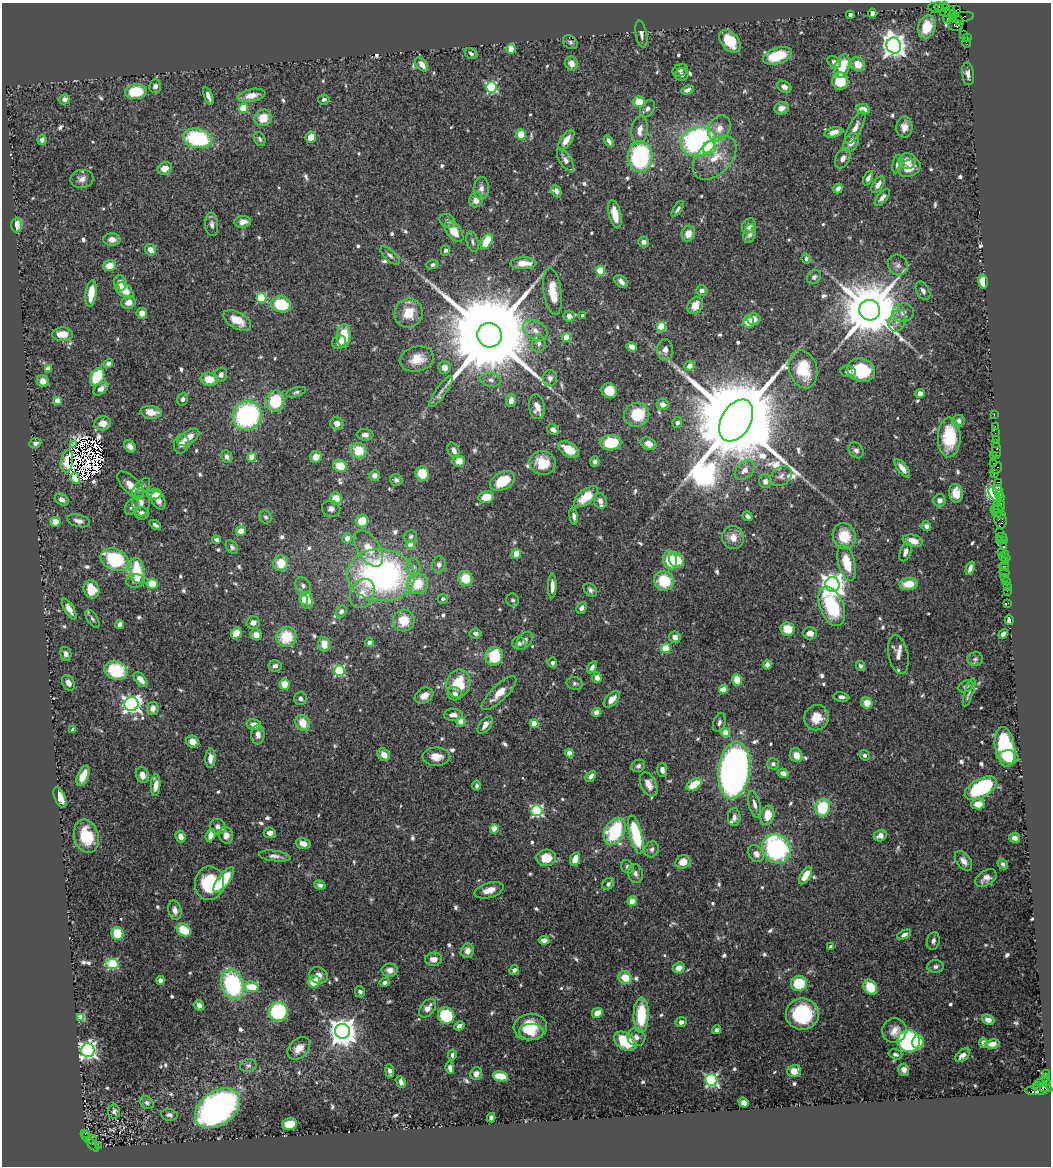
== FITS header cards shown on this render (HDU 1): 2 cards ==
NAXIS1  =                 1049
NAXIS2  =                 1164

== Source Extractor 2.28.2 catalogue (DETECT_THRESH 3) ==
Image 1049 x 1164 px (HDU 1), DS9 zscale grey, 1 PNG px = 1 image px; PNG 1053 x 1168 px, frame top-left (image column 1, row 1164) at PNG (2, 3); each listed source drawn as its Kron ellipse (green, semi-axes under 4 px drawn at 4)
Background 1.14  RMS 0.031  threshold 0.0936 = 3 sigma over >= 5 px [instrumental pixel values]
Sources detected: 742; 15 with non-positive FLUX_AUTO (blend fragments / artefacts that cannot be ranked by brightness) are neither listed nor drawn; of the other 727, the 500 brightest by FLUX_AUTO listed and drawn (227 fainter detections omitted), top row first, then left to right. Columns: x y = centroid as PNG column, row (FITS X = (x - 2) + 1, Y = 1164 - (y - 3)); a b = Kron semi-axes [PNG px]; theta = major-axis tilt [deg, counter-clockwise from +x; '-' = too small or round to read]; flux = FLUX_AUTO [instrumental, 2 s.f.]
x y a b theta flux
939 6 4 4 - 170
943 7 6 3 49 80
947 7 2 2 - 17
934 8 6 2 -39 100
957 9 4 2 - 48
945 12 5 3 - 81
872 13 5 4 - 9.8
949 14 9 3 64 200
850 15 4 4 - 6.9
953 15 4 3 - 56
964 17 10 5 6 110
957 20 7 3 -34 290
956 25 7 5 -4 510
927 27 12 8 72 52
641 34 14 5 -79 11
964 34 2 2 - 44
967 37 4 2 - 86
730 41 13 8 -50 53
570 42 8 6 -37 5.4
966 43 5 2 - 75
894 46 8 7 - 1900
511 49 5 4 - 62
471 53 7 5 -27 6.3
777 56 15 8 18 66
834 62 7 5 -42 9.2
571 63 7 6 - 17
422 64 8 5 -52 19
858 64 8 6 -43 33
842 66 12 7 71 65
680 70 8 6 21 6.1
682 74 6 6 - 9.1
968 74 11 6 -82 11
840 81 9 8 - 62
155 86 7 6 - 7.3
491 87 5 5 - 250
784 87 7 5 -30 8.8
687 90 6 4 21 8.9
136 92 11 7 4 91
251 95 14 6 11 25
208 96 9 4 -69 10
64 99 6 5 - 8.5
324 99 6 5 - 6
639 102 6 5 - 48
244 108 5 4 - 94
781 108 7 6 - 15
647 109 9 6 56 7.9
863 109 7 5 -12 18
263 118 9 8 - 41
904 127 10 8 87 18
719 128 14 10 60 22
855 128 18 6 62 17
640 130 14 8 81 19
833 132 9 5 15 14
521 134 5 5 - 33
311 137 6 5 - 30
198 138 14 9 -10 190
260 139 7 5 -64 5.5
42 140 5 4 - 6.9
566 140 12 5 55 18
609 141 6 4 -59 9.1
698 142 18 14 17 480
851 142 10 7 58 18
709 148 7 6 - 38
640 157 15 12 89 260
715 158 26 16 45 56
843 158 10 7 62 11
565 160 13 6 -58 11
907 161 8 8 - 19
897 164 9 4 79 5.5
165 168 7 6 - 20
909 168 12 8 24 30
868 178 8 4 67 8.4
82 179 11 9 7 13
878 185 9 5 55 13
481 188 11 7 87 12
838 188 5 4 - 8.5
556 191 6 4 -65 9.1
882 198 10 5 50 9.1
476 200 7 6 - 20
678 209 9 4 55 6.1
615 214 14 6 -77 38
447 221 8 6 -30 7.4
243 222 8 6 7 17
212 224 12 6 -85 9.7
16 225 7 5 88 16
749 226 8 6 57 12
454 231 12 7 -52 34
688 234 8 6 72 23
750 234 9 6 73 10
112 239 8 6 0 15
487 241 8 5 60 74
472 242 10 5 -76 6.9
644 242 5 5 - 9.4
150 250 6 5 - 14
445 250 5 4 - 5.3
390 255 12 5 -42 7.5
806 259 5 4 - 7.5
523 263 13 6 0 31
432 265 6 4 5 5.6
898 265 10 9 - 11
109 266 6 5 - 27
600 271 5 4 - 99
814 277 8 6 43 6.8
621 281 8 5 -44 9.6
983 282 7 4 -81 48
120 283 7 6 - 15
124 290 10 6 -38 29
702 290 6 5 - 8.2
552 291 24 9 -82 51
923 291 10 6 -61 7.8
91 293 13 5 83 39
261 298 5 5 - 150
129 302 7 6 - 17
281 304 10 8 -12 94
695 305 9 7 58 27
870 310 10 10 - 20000
142 313 5 5 - 15
409 313 15 14 - 43
903 313 11 9 8 16
569 316 5 5 - 14
582 316 4 4 - 6.4
753 319 7 6 - 21
237 320 15 8 -29 36
897 321 11 8 64 14
748 322 6 5 - 31
661 327 4 4 - 120
535 330 13 9 -30 19
62 334 10 7 1 32
490 335 12 12 - 71000
344 336 12 7 87 62
566 338 4 4 - 60
339 342 7 6 - 12
539 344 9 6 85 9.6
632 347 5 4 - 19
665 350 11 8 90 13
417 359 17 12 14 37
108 364 5 4 - 10
690 366 5 5 - 13
445 367 6 6 - 15
48 369 4 4 - 26
803 369 19 14 -75 73
861 370 14 11 -17 110
848 372 8 5 -6 5.9
221 375 7 6 - 11
97 377 9 6 62 99
550 378 8 7 - 8.8
209 379 8 6 -7 37
490 380 10 7 -11 9.4
43 381 6 6 - 19
101 389 8 5 38 15
441 391 19 5 54 11
609 391 8 7 - 45
296 392 10 4 16 5.4
920 393 5 4 - 10
183 399 6 5 - 7.2
511 400 6 5 - 13
57 401 4 4 - 29
275 401 10 9 - 91
663 404 6 6 - 15
537 407 12 8 -82 23
151 412 11 6 -6 30
994 414 3 2 - 64
247 415 15 14 - 320
637 415 13 12 - 69
736 420 22 14 61 68000
958 421 6 6 - 8
103 423 8 7 - 20
337 423 7 6 - 15
677 423 5 4 - 7
995 426 2 2 - 50
553 430 6 5 - 9.9
995 433 2 2 - 39
365 435 8 6 -3 9.3
188 437 12 6 33 28
949 437 20 11 89 80
996 439 2 2 - 75
35 443 6 4 23 6.3
611 443 10 7 4 84
996 443 3 2 - 100
181 444 9 7 76 13
648 444 8 6 -24 19
73 445 3 3 - 14
130 446 7 5 -48 9.6
569 449 11 7 -31 46
454 450 8 5 -64 13
856 450 9 6 -52 7.8
997 450 8 3 88 270
358 451 8 7 - 55
993 455 3 2 - 29
227 457 6 5 - 8
252 457 4 4 - 60
316 457 6 5 - 20
67 461 11 6 82 10
459 461 6 6 - 25
595 462 5 5 - 6.6
543 463 13 12 - 52
994 463 3 2 - 170
340 466 7 6 - 43
902 468 11 4 -52 17
997 468 6 3 61 110
745 470 11 8 44 15
422 474 7 6 - 47
994 474 3 2 - 82
374 475 5 5 - 15
781 476 12 9 35 11
75 478 6 4 -59 49
396 480 6 6 - 7.8
502 481 13 8 28 72
765 481 7 6 - 11
998 482 4 3 - 100
131 485 17 8 -45 22
141 488 12 6 48 8.9
998 490 4 3 - 240
956 493 9 7 -81 23
154 494 7 5 4 28
999 494 4 3 - 87
995 495 9 4 -54 270
486 497 8 6 9 41
586 497 14 7 37 58
336 498 6 6 - 36
1000 498 2 2 - 87
62 499 7 5 -30 12
158 500 9 6 -63 16
940 500 6 6 - 9.2
600 501 8 6 -69 11
141 503 14 8 89 16
997 503 2 2 - 93
1001 505 6 2 -86 340
132 507 9 6 56 8.9
331 509 9 8 - 10
998 509 4 3 - 720
994 510 3 2 - 310
142 513 7 6 - 12
997 513 4 2 - 250
1002 515 3 2 - 64
574 516 8 4 -80 8.4
747 516 5 4 - 6.2
265 517 6 6 - 5.5
78 521 12 6 -14 12
362 521 6 6 - 55
1000 521 8 6 -80 560
55 522 5 5 - 29
155 525 6 4 -34 7.4
926 526 5 5 - 7.9
241 531 5 5 - 18
1000 532 2 2 - 94
844 536 13 11 -71 61
411 537 7 6 - 5.3
733 537 11 11 - 26
1001 537 5 2 - 130
347 538 5 5 - 17
217 540 4 4 - 6.1
913 541 10 6 -14 22
999 541 2 2 - 27
1004 541 2 2 - 41
411 545 4 4 - 44
1004 546 3 2 - 93
232 547 7 5 -53 6.6
369 548 20 11 -58 33
905 552 10 5 70 12
1001 553 3 2 - 210
516 554 5 4 - 31
1005 554 3 2 - 120
1005 557 6 3 -15 160
115 560 15 10 -24 160
670 560 9 6 -81 65
676 560 8 7 - 56
1005 562 2 2 - 82
281 563 8 7 - 41
847 563 18 8 -75 61
439 565 8 6 81 7.2
413 567 9 7 -76 11
1004 567 5 3 - 350
970 568 7 4 71 7.6
137 571 13 7 -80 110
1005 572 5 4 - 43
381 575 34 26 -4 720
1004 577 2 2 - 27
465 578 7 7 - 45
135 581 9 7 5 11
664 581 10 9 - 77
1007 581 4 3 - 180
152 584 6 5 - 43
417 584 11 10 - 58
909 584 9 6 5 37
303 585 9 7 -45 8.4
832 585 7 7 - 2000
552 586 12 4 89 14
1007 586 2 2 - 24
91 589 9 7 -69 49
590 590 8 5 -49 6.1
1007 591 2 2 - 50
362 593 15 12 65 30
304 599 6 4 -73 21
443 599 5 5 - 5.6
307 600 8 6 -83 34
513 600 7 6 - 5.7
1008 603 4 3 - 23
832 606 20 12 -67 150
582 608 6 5 - 7.7
69 609 12 5 -59 15
341 611 6 5 - 7.1
92 619 10 5 -56 6
1009 620 5 3 - 6.4
404 621 11 10 - 46
253 623 7 6 - 11
120 624 4 4 - 11
788 629 7 6 - 43
236 633 6 5 - 32
476 633 6 5 - 6.8
810 633 7 6 - 14
1003 634 5 4 - 8.6
256 635 6 5 - 22
286 637 10 10 - 75
675 637 6 5 - 13
524 641 10 6 51 8.7
369 642 4 4 - 11
519 643 7 6 - 5.6
324 644 7 6 - 28
666 648 5 4 - 97
66 654 7 5 -79 8.8
898 655 19 10 -78 17
494 656 9 8 - 90
975 659 8 7 - 5.8
552 663 5 5 - 6.5
767 665 5 4 - 13
275 666 6 5 - 8.5
860 666 5 4 - 5.8
592 667 6 4 61 8.2
116 670 12 9 -18 100
339 671 5 5 - 210
597 678 5 5 - 14
140 680 8 5 -49 21
737 680 6 5 - 35
68 683 8 6 -62 13
575 683 8 6 -13 5.5
284 684 5 5 - 34
458 684 14 12 79 72
966 686 8 5 26 6.2
723 689 4 4 - 42
969 692 15 4 71 6.5
499 693 23 8 44 31
455 694 7 6 - 8.8
424 696 10 7 30 18
842 697 8 4 -10 7.5
300 698 6 6 - 6.5
612 699 10 5 46 20
867 703 6 5 - 27
131 704 7 7 - 940
153 708 7 6 - 14
596 712 4 4 - 16
453 715 9 6 0 12
816 718 13 12 - 36
461 721 4 4 - 53
719 722 10 6 70 7.3
303 723 8 7 - 38
254 724 7 5 -12 17
534 724 4 4 - 47
485 725 10 5 54 14
73 729 4 3 - 5.6
726 733 4 4 - 64
258 735 10 6 89 12
192 742 6 6 - 20
1005 747 20 10 -81 160
569 753 4 4 - 28
384 755 7 5 -46 20
796 755 7 6 - 20
865 755 5 4 - 5.7
436 757 14 9 0 25
1009 757 10 6 -9 46
210 758 9 5 88 14
773 764 6 5 - 6.6
638 766 7 6 - 6.7
662 770 7 5 -87 9.2
734 770 29 15 83 1500
783 773 6 4 -11 11
142 775 8 6 -67 14
83 776 11 5 66 28
591 776 6 4 47 12
648 784 13 7 -65 19
694 784 8 5 32 55
156 785 11 5 87 17
476 786 5 4 - 5.5
981 788 17 9 30 200
60 798 11 5 -66 24
754 804 14 6 -76 12
978 804 6 5 - 31
822 807 9 7 75 90
537 811 5 5 - 330
767 815 10 7 80 36
734 817 9 6 88 12
218 827 8 7 - 10
494 829 4 4 - 55
615 831 14 9 61 160
270 833 6 5 - 13
210 835 6 4 73 18
226 835 8 7 - 16
636 835 20 6 -76 150
86 836 17 12 -75 89
880 836 6 5 - 16
181 837 6 5 - 15
1015 838 5 5 - 13
303 843 7 5 -15 14
776 848 15 13 -50 310
652 849 8 7 - 7.9
756 854 9 7 -55 14
275 856 16 5 -7 11
546 858 10 8 3 47
575 859 7 5 73 26
963 861 11 6 -52 15
683 862 7 6 - 19
1003 864 6 4 -49 6.2
627 867 7 6 - 6.7
635 874 10 7 -73 9.3
805 875 10 5 59 39
986 878 12 7 31 14
224 880 15 6 53 90
210 883 17 14 83 110
608 884 7 5 52 5.7
320 885 6 4 -21 6.3
489 890 15 7 17 22
632 901 5 4 - 30
175 910 9 6 -77 15
184 930 7 6 - 57
117 934 6 6 - 63
904 935 7 4 24 6.7
544 940 5 4 - 12
933 941 9 6 79 7.4
831 947 4 3 - 11
467 951 7 6 - 15
434 959 8 6 5 17
112 964 6 5 - 170
935 967 8 6 5 6.5
679 968 6 5 - 20
390 970 8 6 -2 15
514 970 5 4 - 7.1
319 975 9 8 - 14
625 977 7 6 - 41
160 980 4 4 - 9.2
314 982 6 5 - 50
385 982 5 4 - 6.6
232 984 15 11 -69 230
799 984 8 7 - 76
251 987 7 5 -7 55
870 987 8 6 -55 49
360 992 6 5 - 6.3
199 1005 5 5 - 9.4
428 1008 11 7 53 18
278 1012 9 9 - 180
597 1013 5 5 - 25
802 1014 16 15 - 150
641 1015 18 7 89 97
446 1016 8 8 - 110
81 1017 4 4 - 67
988 1020 6 5 - 11
681 1022 6 5 - 9
459 1026 5 4 - 8.9
530 1027 16 13 6 70
717 1030 5 4 - 6.8
343 1031 7 7 - 3200
894 1031 12 12 - 23
531 1032 12 8 -2 27
636 1037 9 8 - 12
625 1041 12 8 -32 93
909 1041 11 11 - 480
918 1042 7 6 - 28
983 1043 5 4 - 9.1
992 1044 7 4 8 12
299 1048 13 9 43 21
88 1050 7 6 - 760
895 1054 7 5 -17 6
452 1055 5 4 - 6
962 1055 8 5 40 12
248 1065 8 6 15 6.2
450 1068 6 4 -81 9.8
904 1070 6 5 - 13
390 1071 7 3 -84 9.3
794 1071 7 6 - 30
476 1074 6 6 - 14
1046 1074 3 2 - 52
500 1076 7 5 -12 70
1045 1077 3 3 - 48
711 1080 6 6 - 380
401 1082 6 4 -68 11
1043 1082 7 3 2 190
1037 1086 4 2 - 170
1043 1087 10 4 -15 450
1037 1090 11 5 2 790
147 1103 7 6 - 6.1
744 1103 5 4 - 11
218 1108 25 16 36 980
114 1112 7 6 - 7.4
169 1115 8 5 -8 7
491 1118 4 4 - 9.1
289 1124 7 6 - 45
85 1134 3 3 - 76
86 1137 5 4 - 320
91 1139 5 3 - 150
93 1145 8 3 -49 350
98 1145 3 3 - 190
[227 fainter detections neither listed nor drawn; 15 non-positive-flux detections neither listed nor drawn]